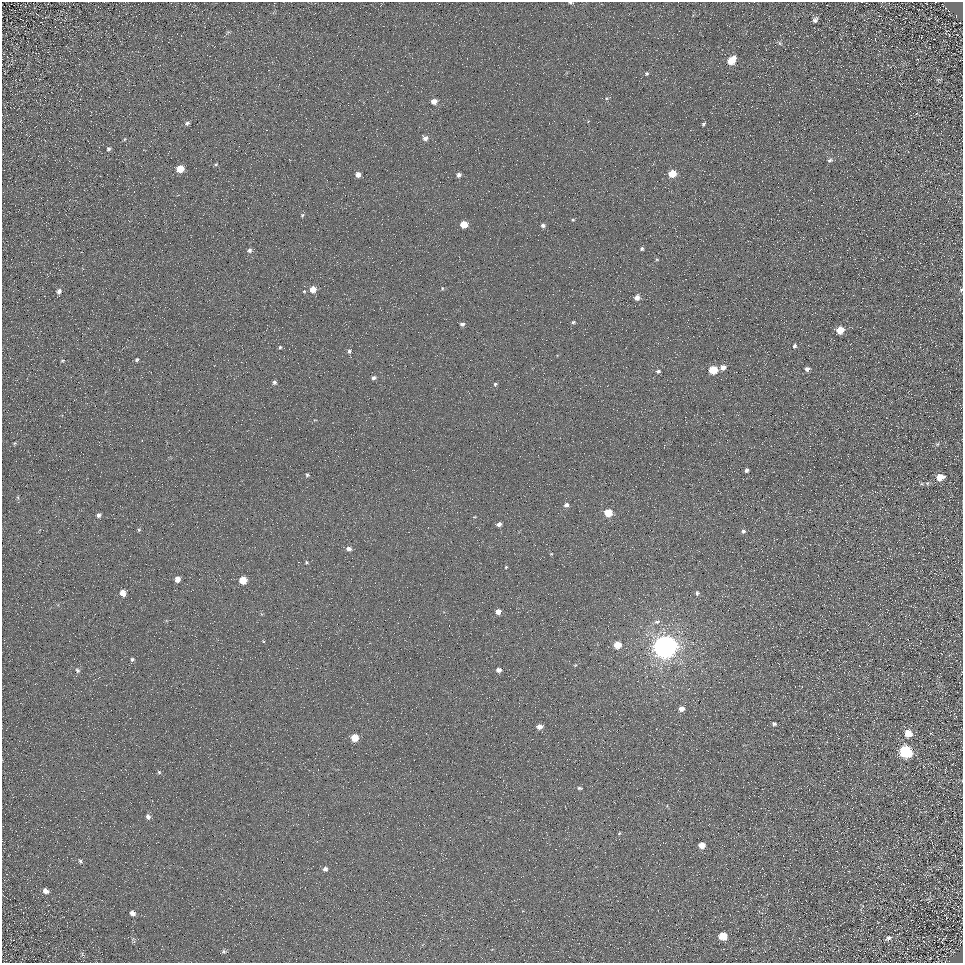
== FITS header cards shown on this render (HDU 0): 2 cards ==
NAXIS1  =                  961
NAXIS2  =                  961

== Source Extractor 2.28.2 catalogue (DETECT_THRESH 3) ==
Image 961 x 961 px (HDU 0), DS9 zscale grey, 1 PNG px = 1 image px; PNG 965 x 965 px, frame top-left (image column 1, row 961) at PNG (2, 2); no overlay
Background 4.96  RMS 8.6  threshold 25.9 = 3 sigma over >= 5 px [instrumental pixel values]
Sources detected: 100; all 100 listed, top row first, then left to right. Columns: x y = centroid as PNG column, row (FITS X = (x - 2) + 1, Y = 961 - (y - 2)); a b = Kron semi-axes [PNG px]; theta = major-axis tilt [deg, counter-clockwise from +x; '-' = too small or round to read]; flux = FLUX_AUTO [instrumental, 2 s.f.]
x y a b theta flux
571 3 6 3 -5 910
815 20 7 5 59 2000
227 33 9 3 37 750
780 43 6 5 - 990
732 60 7 5 47 15000
647 74 5 5 - 990
606 98 6 5 - 1000
434 101 5 4 - 4800
187 123 6 4 31 1300
703 124 6 4 50 880
425 138 5 5 - 2700
125 139 5 3 - 490
109 149 5 4 - 1100
830 160 7 5 30 1500
216 164 5 4 - 710
180 169 6 5 - 11000
672 174 6 5 - 15000
358 175 4 4 - 3700
459 175 4 4 - 2400
302 215 5 4 - 710
573 220 5 4 - 700
464 225 5 5 - 11000
543 225 5 5 - 1800
642 249 4 4 - 1100
779 249 2 2 - 260
249 250 5 5 - 1600
657 259 5 4 - 680
442 288 5 4 - 740
313 289 5 5 - 6900
961 290 6 4 62 950
59 291 7 6 - 2200
304 291 4 4 - 480
637 297 5 5 - 3400
573 322 4 4 - 890
462 324 6 5 - 1500
840 330 6 5 - 11000
794 346 6 5 - 1300
280 347 5 4 - 860
349 351 5 4 - 1200
136 360 5 4 - 980
63 361 6 5 - 920
723 367 6 5 - 3300
807 369 6 5 - 2000
713 370 6 5 - 21000
658 371 5 4 - 1100
374 378 5 4 - 1600
274 382 4 4 - 1300
495 384 5 4 - 950
15 443 5 4 - 720
937 444 6 5 - 930
747 470 4 4 - 1500
307 475 5 4 - 890
940 477 7 6 - 7400
927 483 5 5 - 900
922 484 6 4 -17 760
18 497 7 4 -89 790
566 505 6 5 - 2000
608 513 6 5 - 18000
99 515 5 5 - 1600
474 517 4 3 - 530
499 524 5 4 - 2600
139 530 5 4 - 740
743 531 6 6 - 1600
349 549 6 5 - 2500
551 554 4 3 - 490
306 562 5 5 - 790
506 567 4 3 - 580
177 579 5 4 - 4800
243 580 5 5 - 14000
123 593 5 5 - 6400
697 593 5 4 - 1400
498 612 5 4 - 5000
657 622 9 6 19 2000
263 641 5 3 - 570
617 645 6 5 - 11000
665 647 8 7 - 850000
132 659 5 4 - 1000
575 665 5 4 - 620
77 670 7 5 -63 1300
499 670 5 4 - 3300
681 709 6 5 - 3500
774 724 5 4 - 1200
539 727 6 5 - 4300
908 733 7 7 - 8100
355 738 5 5 - 12000
905 752 8 7 - 70000
159 772 5 5 - 810
580 788 6 4 -2 950
148 817 6 5 - 2000
619 833 4 4 - 620
702 845 5 5 - 6600
80 861 7 5 -60 1100
325 869 5 5 - 1900
46 891 7 6 - 2700
132 913 6 5 - 2600
723 936 6 6 - 11000
888 938 8 5 35 1700
133 939 6 4 0 890
224 951 7 6 - 1200
930 958 3 2 - 380
At the frame edge (FLAGS 8, measured only in part): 2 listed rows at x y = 571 3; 961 290